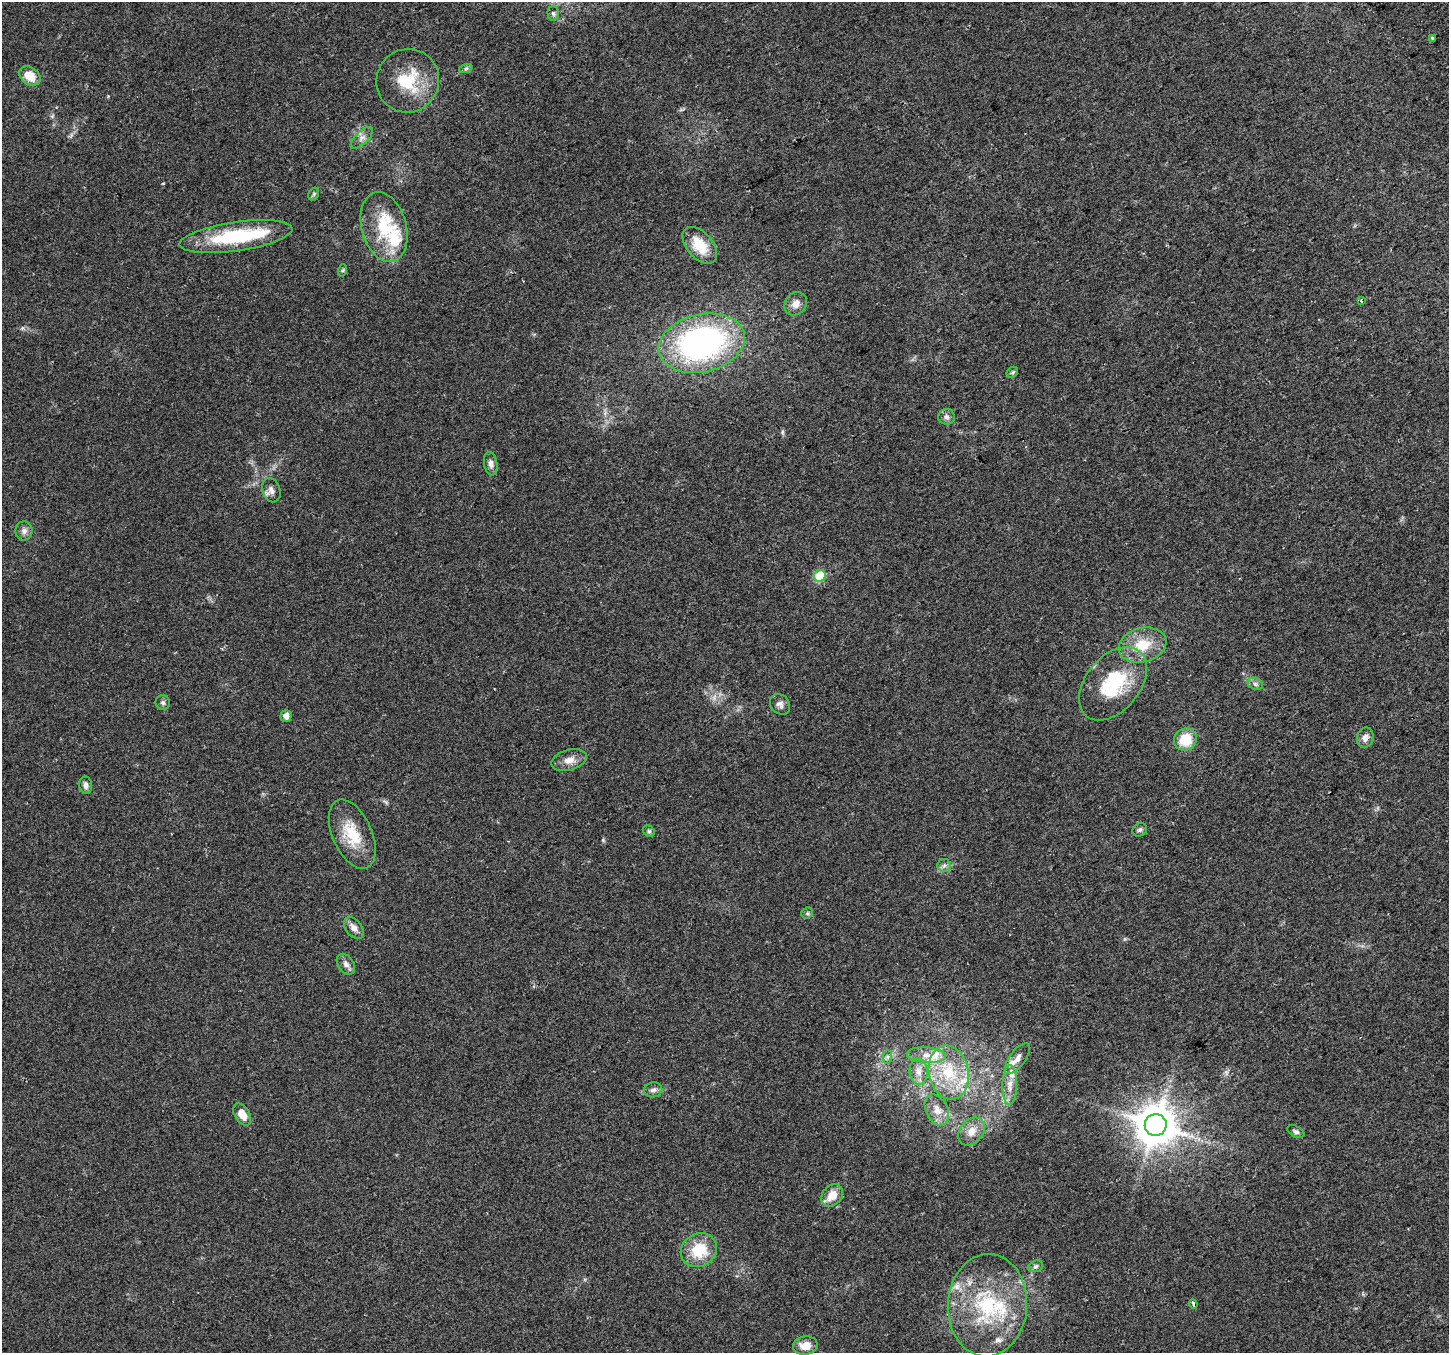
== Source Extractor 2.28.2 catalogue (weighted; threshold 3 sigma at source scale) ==
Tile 10 of 4 x 4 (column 2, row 3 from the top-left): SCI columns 1476-2922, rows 1473-2823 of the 5848 x 5706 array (HDU 1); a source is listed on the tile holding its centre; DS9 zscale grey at full resolution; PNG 1451 x 1355 px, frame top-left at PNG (2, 2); each listed source drawn as its Kron ellipse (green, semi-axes under 4 px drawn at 4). Shown black and unused: <1% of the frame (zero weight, under 2 of 3 exposures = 2% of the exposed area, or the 3 px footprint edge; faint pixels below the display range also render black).
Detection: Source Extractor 2.28.2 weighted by HDU 2 'WHT'; one run over the whole footprint, this tile lists its part. Background 0.0511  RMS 0.0081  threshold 0.0365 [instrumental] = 3 sigma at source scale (4.5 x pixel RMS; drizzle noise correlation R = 1.50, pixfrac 1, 0.0396/0.0396 arcsec/px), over >= 5 px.
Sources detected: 66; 11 inside a brighter listed object's ellipse — not listed separately; the other 55 listed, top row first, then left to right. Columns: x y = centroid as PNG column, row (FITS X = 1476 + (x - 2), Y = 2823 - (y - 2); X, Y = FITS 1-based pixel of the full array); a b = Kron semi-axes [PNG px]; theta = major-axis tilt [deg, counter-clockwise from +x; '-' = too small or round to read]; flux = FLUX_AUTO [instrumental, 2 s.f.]
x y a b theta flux
553 14 7 5 -88 1.8
1433 38 4 3 - 5.3
466 68 7 4 20 1.4
30 76 12 8 -36 14
408 81 32 31 - 35
362 138 14 6 44 4
314 194 7 5 59 1.2
384 227 35 22 -75 39
236 237 57 14 8 61
700 245 21 13 -49 21
343 270 6 4 71 1.1
1361 301 4 3 - 1.4
796 304 12 10 51 6.4
702 343 44 29 13 200
1012 372 6 5 - 1.3
946 417 8 8 - 3
491 464 12 6 -80 3.6
271 490 12 9 -69 4.1
24 531 9 8 - 3.5
820 576 6 6 - 48
1142 645 24 17 14 22
1113 684 42 27 51 53
1255 684 8 6 -21 2.2
163 702 7 7 - 2.1
780 704 11 9 -47 3.5
286 716 6 5 - 5.2
1365 738 10 8 75 4.8
1185 740 11 11 - 21
569 760 18 10 16 7
86 785 9 6 -81 3.3
1140 830 8 6 34 2.1
649 831 6 5 - 1.5
352 834 37 19 -66 27
944 865 7 6 - 2.4
807 913 6 5 - 1.3
354 928 12 8 -53 5
346 964 11 8 -54 3.7
926 1055 19 7 -4 8.6
888 1057 7 4 89 1.6
1017 1059 18 8 53 5.5
919 1072 13 9 -82 6.4
949 1072 27 20 -78 37
1010 1085 19 7 89 7.9
653 1090 9 7 9 3
937 1110 16 11 -64 9.4
242 1115 12 7 -58 9.1
1156 1125 11 11 - 2400
971 1131 15 11 49 9.5
1296 1132 9 5 -27 2
832 1195 12 9 50 11
699 1250 19 16 30 26
1036 1266 8 5 18 2
1193 1304 5 3 - 3.3
987 1305 51 39 87 86
805 1346 12 9 10 8.6